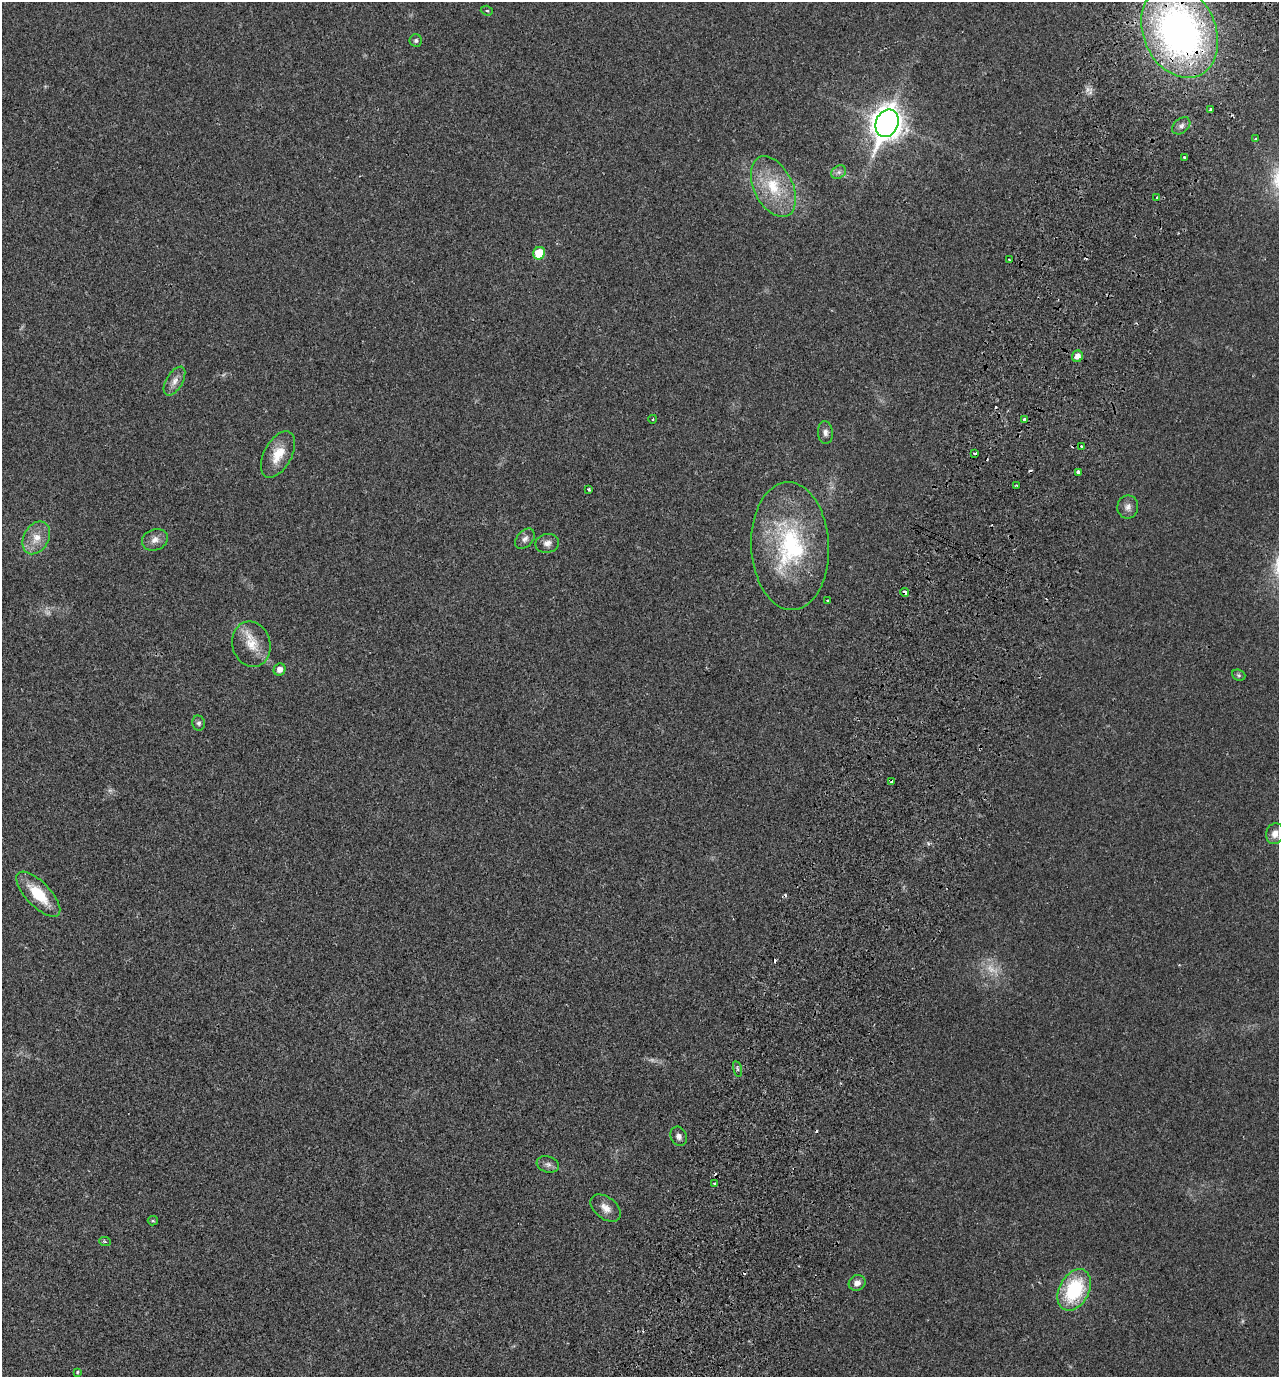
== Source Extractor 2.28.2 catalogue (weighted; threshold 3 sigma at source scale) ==
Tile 10 of 4 x 4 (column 2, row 3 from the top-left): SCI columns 1602-2878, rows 1401-2775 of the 5624 x 5552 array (HDU 1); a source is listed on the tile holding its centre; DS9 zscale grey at full resolution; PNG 1281 x 1379 px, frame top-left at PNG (2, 2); each listed source drawn as its Kron ellipse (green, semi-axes under 4 px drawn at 4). Shown black and unused: <1% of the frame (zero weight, under 2 of 3 exposures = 3% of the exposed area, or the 3 px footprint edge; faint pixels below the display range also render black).
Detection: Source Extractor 2.28.2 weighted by HDU 2 'WHT'; one run over the whole footprint, this tile lists its part. Background 0.0204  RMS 0.0053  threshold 0.024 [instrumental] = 3 sigma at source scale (4.5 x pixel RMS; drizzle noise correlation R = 1.50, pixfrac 1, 0.05/0.05 arcsec/px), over >= 5 px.
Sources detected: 64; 6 too faint to see at this stretch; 9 cosmic-ray / hot-pixel residue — neither listed nor drawn; the other 49 listed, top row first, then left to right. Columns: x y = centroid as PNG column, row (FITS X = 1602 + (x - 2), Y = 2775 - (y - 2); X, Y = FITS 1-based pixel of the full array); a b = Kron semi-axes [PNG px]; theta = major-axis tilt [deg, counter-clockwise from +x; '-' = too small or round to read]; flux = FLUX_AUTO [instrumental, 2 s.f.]
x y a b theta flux
487 11 6 4 -19 1
1180 32 48 36 -66 230
416 40 6 6 - 1.2
1211 110 4 3 - 3.1
887 123 14 11 68 700
1181 126 10 7 40 1.9
1256 139 4 3 - 0.72
1184 157 3 3 - 1.3
839 172 8 6 35 1.8
773 187 32 19 -64 22
1157 198 3 3 - 1.2
539 253 6 6 - 13
1009 260 3 2 - 0.95
1077 356 6 5 - 3.3
174 381 16 8 59 3.8
653 419 4 3 - 0.41
1024 419 3 3 - 2
825 432 11 7 -86 2.4
1082 447 3 3 - 2.3
974 453 3 3 - 1.4
278 454 25 13 61 11
1078 472 4 3 - 2.6
1016 485 3 2 - 0.63
589 489 4 3 - 0.85
1128 507 11 10 - 3
36 538 17 12 60 7.2
525 539 12 8 49 2.3
155 540 13 10 22 3.6
547 543 12 9 10 3
790 546 64 39 -87 67
905 592 4 3 - 3.9
828 600 4 3 - 0.39
251 644 23 19 -75 11
279 670 6 6 - 3.1
1239 675 7 5 -21 0.96
199 723 7 6 - 1.4
891 781 3 3 - 1.8
1275 834 10 8 75 3.9
38 894 29 12 -46 18
737 1069 8 3 -77 0.73
679 1136 10 8 -65 2.1
548 1164 11 8 -18 2.3
715 1184 3 3 - 0.79
606 1208 17 10 -39 4.6
153 1221 5 4 - 0.68
105 1242 6 4 -5 0.67
857 1283 8 7 - 2.8
1074 1290 22 15 62 36
77 1372 3 3 - 0.73
Overlapping masked pixels (flux is a lower limit): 3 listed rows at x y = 1180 32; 1024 419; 905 592
Isophote crosses this tile's border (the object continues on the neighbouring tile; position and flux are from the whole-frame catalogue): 1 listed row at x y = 1180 32